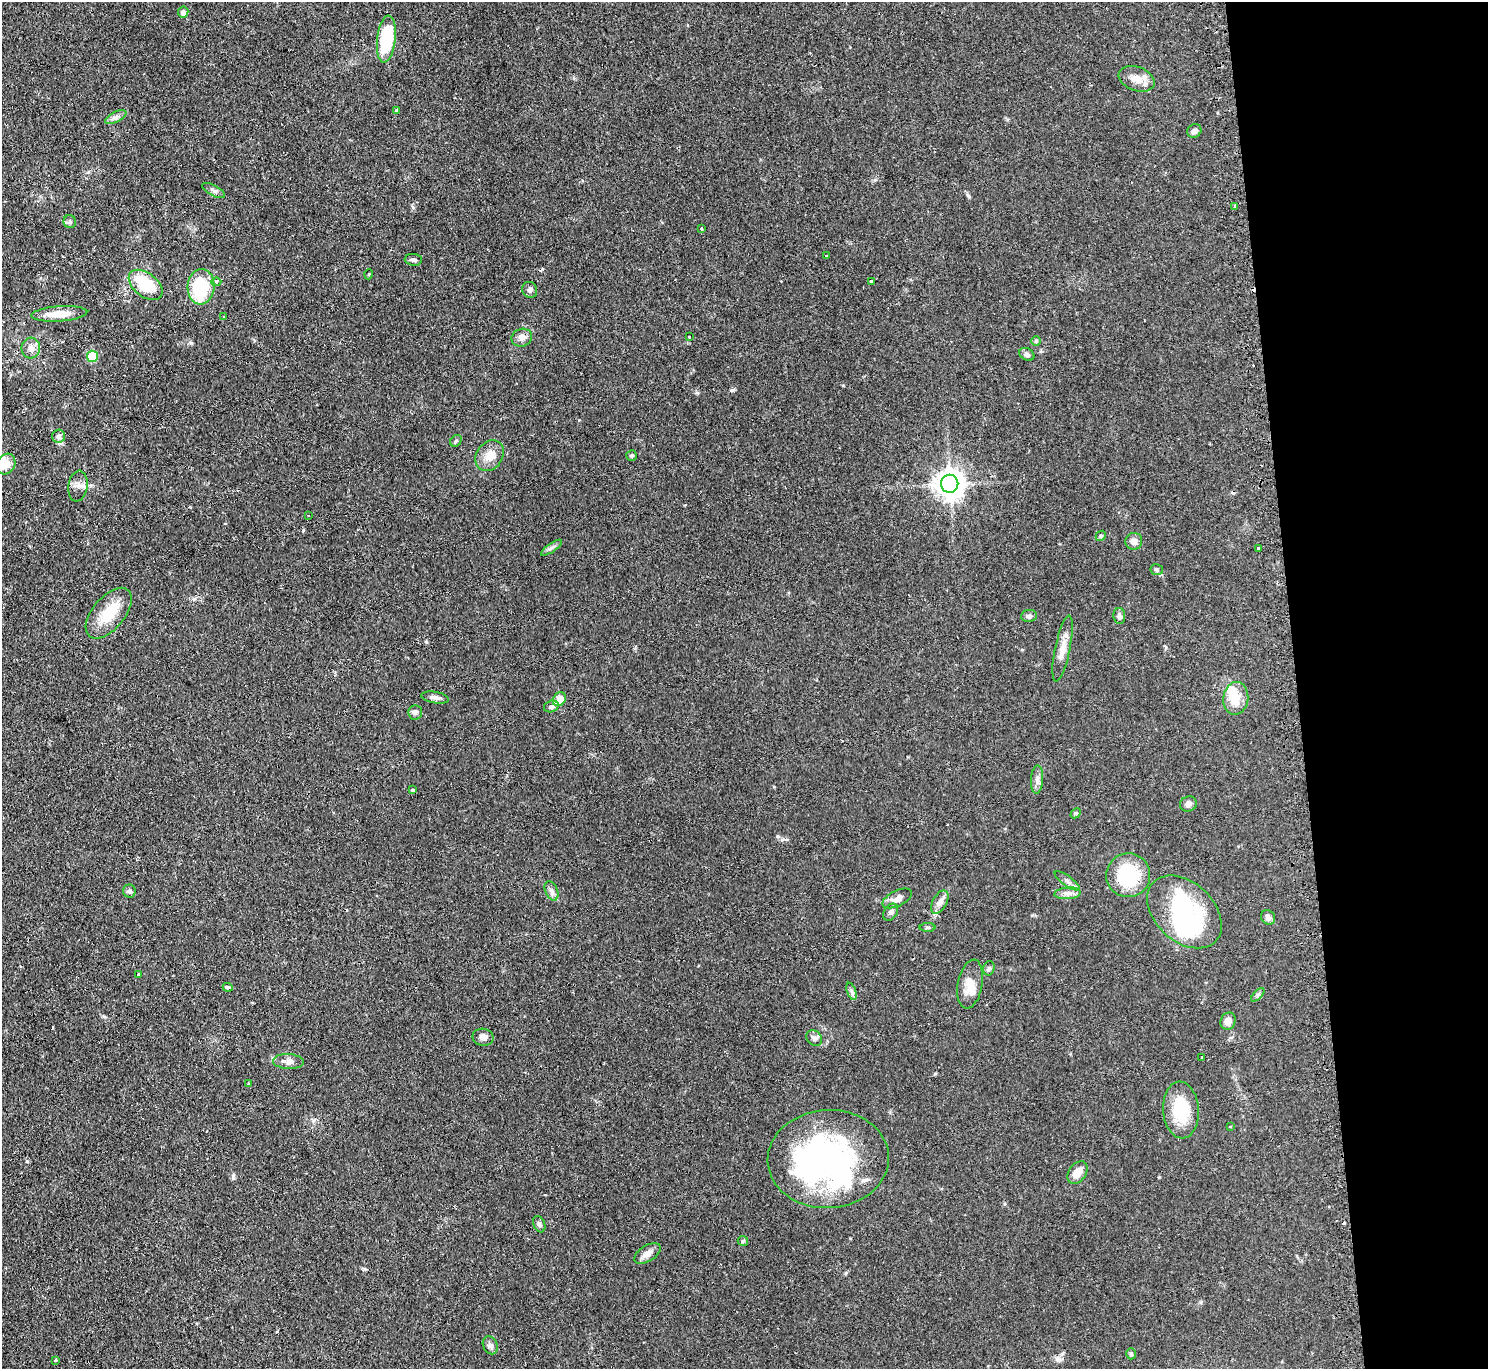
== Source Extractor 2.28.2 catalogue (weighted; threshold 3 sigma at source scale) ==
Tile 6 of 3 x 3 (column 3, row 2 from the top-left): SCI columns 2998-4483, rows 1511-2877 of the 4510 x 4473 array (HDU 1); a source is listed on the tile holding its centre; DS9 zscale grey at full resolution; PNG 1490 x 1371 px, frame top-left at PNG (2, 2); each listed source drawn as its Kron ellipse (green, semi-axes under 4 px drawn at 4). Shown black and unused: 13% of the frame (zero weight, under 2 of 3 exposures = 4% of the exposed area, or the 3 px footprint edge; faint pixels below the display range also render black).
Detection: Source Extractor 2.28.2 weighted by HDU 2 'WHT'; one run over the whole footprint, this tile lists its part. Background 0.054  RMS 0.0061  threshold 0.0275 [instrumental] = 3 sigma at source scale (4.5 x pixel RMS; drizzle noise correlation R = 1.50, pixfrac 1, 0.05/0.05 arcsec/px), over >= 5 px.
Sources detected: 97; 4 inside a brighter object's white glare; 7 cosmic-ray / hot-pixel residue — neither listed nor drawn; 1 inside a brighter listed object's ellipse — not listed separately; the other 85 listed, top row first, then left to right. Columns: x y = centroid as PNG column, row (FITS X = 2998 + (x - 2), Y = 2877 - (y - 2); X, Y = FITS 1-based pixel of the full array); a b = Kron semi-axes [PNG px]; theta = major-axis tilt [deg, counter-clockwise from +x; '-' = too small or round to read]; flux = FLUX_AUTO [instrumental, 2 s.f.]
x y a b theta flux
183 12 5 5 - 3.1
386 39 23 9 84 36
1137 79 19 12 -19 6.5
397 110 3 3 - 1.8
116 117 11 5 26 2.1
1194 131 7 6 - 2.4
214 191 12 5 -29 1.8
1235 206 3 3 - 1.4
70 222 6 6 - 1.4
701 229 3 3 - 2.1
826 256 3 3 - 0.93
413 260 8 6 -5 1.5
369 274 5 3 - 0.54
871 281 3 3 - 0.81
216 282 5 4 - 1.6
146 285 19 11 -39 24
201 287 18 13 86 36
530 290 8 7 - 1.8
59 314 28 7 4 10
224 317 3 3 - 0.69
689 337 3 3 - 0.78
522 338 10 9 - 3.1
1036 341 5 5 - 0.7
31 348 10 9 - 3.7
1027 354 8 6 -27 2
92 356 5 5 - 26
59 436 6 6 - 1.7
456 441 6 5 - 1
490 455 16 13 54 7.6
632 456 5 5 - 0.95
6 464 11 9 61 6.5
950 484 9 8 - 720
78 486 15 9 82 3.8
308 515 2 2 - 0.57
1101 536 5 4 - 0.79
1134 541 8 8 - 3.2
552 548 12 4 35 1.8
1258 548 3 3 - 1.2
1157 570 6 5 - 0.97
109 613 30 16 50 17
1029 616 8 6 7 1.8
1119 616 8 6 -86 1.9
1063 649 33 7 78 6.8
435 698 14 5 -10 2.6
1236 698 16 12 81 10
559 699 7 6 - 6.4
551 706 7 5 16 1.8
415 713 7 7 - 1.5
1037 779 14 6 86 2.8
412 790 4 4 - 1.2
1188 804 8 7 - 2.3
1076 813 6 4 42 0.75
1128 875 22 21 - 36
1067 881 15 5 -36 2.1
129 891 6 6 - 1.6
552 891 10 6 -67 2.2
1068 893 13 5 5 2.7
897 898 16 7 26 4.4
940 902 13 7 61 3.3
891 912 9 6 57 1.8
1184 912 43 29 -43 52
1268 917 8 6 -47 2.3
928 928 8 4 1 1.1
989 968 7 5 75 1.3
138 974 4 2 - 0.45
970 984 25 12 79 9.1
228 987 5 3 - 3.7
851 991 9 4 -71 1.4
1258 995 8 3 45 0.98
1228 1021 9 7 66 3.9
483 1037 10 8 -10 2.8
814 1038 8 7 - 2
1202 1057 3 3 - 1.3
288 1062 15 7 -3 3.7
249 1083 3 2 - 0.64
1181 1110 28 18 -86 25
1230 1127 3 3 - 0.98
828 1159 60 49 3 150
1077 1173 12 8 56 6.8
539 1224 8 5 -67 1.5
743 1241 5 5 - 0.78
647 1253 15 8 31 4.2
490 1345 9 7 -64 1.9
1131 1354 5 4 - 0.95
56 1360 3 3 - 1.3
Unlisted compact peaks at least as high as the median listed source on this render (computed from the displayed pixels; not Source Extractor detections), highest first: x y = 233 1177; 194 599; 697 393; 968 196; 413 207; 777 836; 935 1074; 1057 1359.